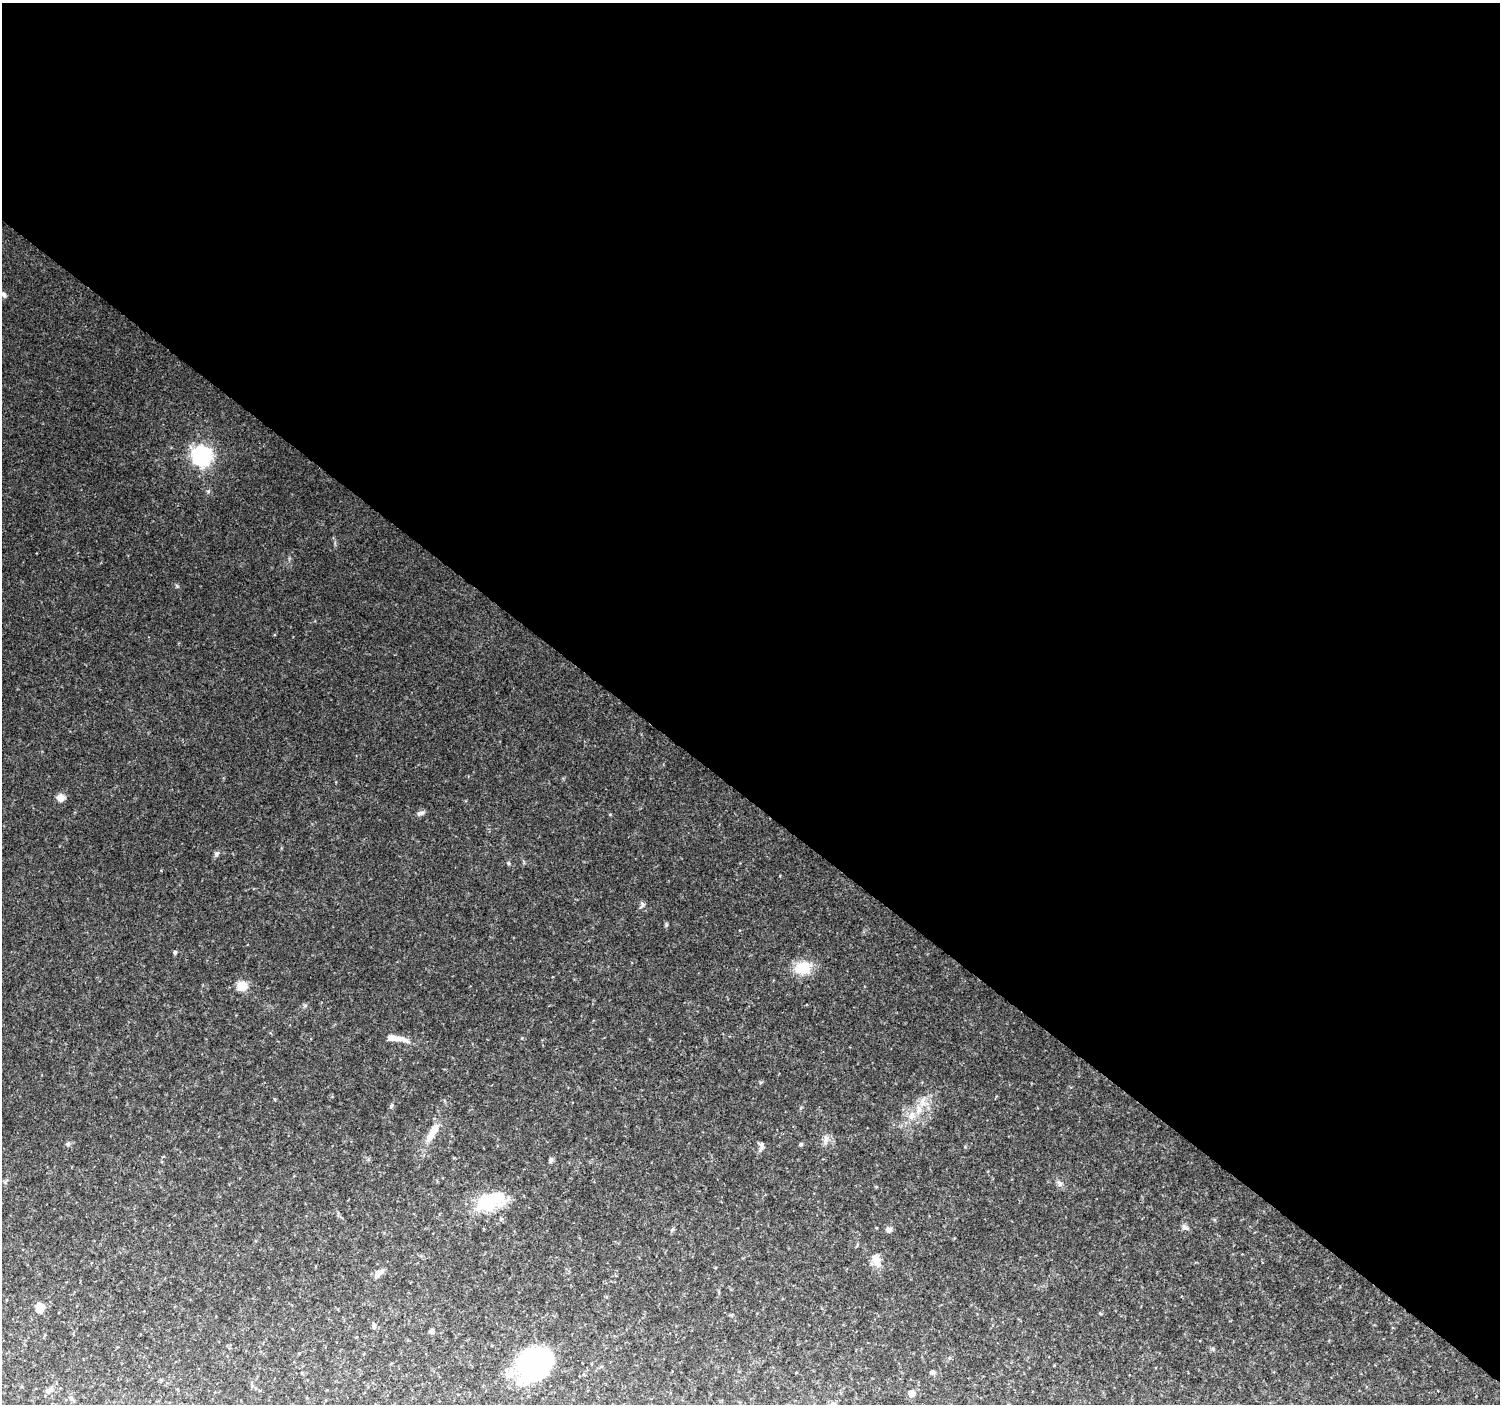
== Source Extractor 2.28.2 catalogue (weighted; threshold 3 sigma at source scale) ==
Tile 3 of 4 x 4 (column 3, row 1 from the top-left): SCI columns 3002-4499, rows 4448-5849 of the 5997 x 6023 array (HDU 1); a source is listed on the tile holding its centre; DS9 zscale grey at full resolution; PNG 1502 x 1406 px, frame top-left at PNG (2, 3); no overlay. Shown black and unused: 57% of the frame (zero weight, under 2 of 3 exposures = <1% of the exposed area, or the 3 px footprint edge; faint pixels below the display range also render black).
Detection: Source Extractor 2.28.2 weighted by HDU 2 'WHT'; one run over the whole footprint, this tile lists its part. Background 0.124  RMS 0.0084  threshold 0.0379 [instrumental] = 3 sigma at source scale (4.5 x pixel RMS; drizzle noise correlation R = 1.50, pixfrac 1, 0.0396/0.0396 arcsec/px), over >= 5 px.
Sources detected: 40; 3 inside a brighter object's white glare — not listed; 3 inside a brighter listed object's ellipse — not listed separately; the other 34 listed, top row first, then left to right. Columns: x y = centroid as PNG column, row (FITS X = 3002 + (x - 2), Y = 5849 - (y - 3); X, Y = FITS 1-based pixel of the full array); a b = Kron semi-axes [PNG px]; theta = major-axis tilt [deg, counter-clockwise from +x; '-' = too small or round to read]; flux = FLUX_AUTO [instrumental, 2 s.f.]
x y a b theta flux
4 294 7 5 -47 2
201 456 7 7 - 400
61 798 10 9 - 5.3
421 813 11 5 13 2.4
216 853 7 6 - 1.9
642 905 10 6 69 2.2
175 952 4 4 - 1.6
803 967 19 14 23 21
242 986 10 10 - 12
401 1039 24 7 -11 7.5
274 1099 5 3 - 0.7
922 1101 14 6 -85 5.4
391 1105 9 3 69 1.2
911 1115 13 8 49 8.1
433 1131 22 10 59 11
826 1139 12 7 74 4.1
67 1144 6 5 - 1.4
801 1144 5 5 - 1.2
761 1145 10 7 -82 3.1
551 1160 6 5 - 2.2
1060 1183 9 6 -53 2.8
487 1203 33 27 23 35
1185 1227 11 4 -24 2.1
888 1229 7 6 - 3.3
876 1260 17 11 -64 8
378 1273 13 7 40 4.9
40 1308 8 7 - 12
374 1325 8 4 -82 1.8
432 1331 6 6 - 2.1
537 1362 55 24 61 75
933 1372 6 5 - 1.8
49 1390 12 6 29 3
911 1393 5 5 - 9.5
71 1398 6 5 - 1.4
Unlisted compact peaks at least as high as the median listed source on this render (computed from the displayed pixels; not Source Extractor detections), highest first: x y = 666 925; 208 491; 509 863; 610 814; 305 1005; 761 1082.